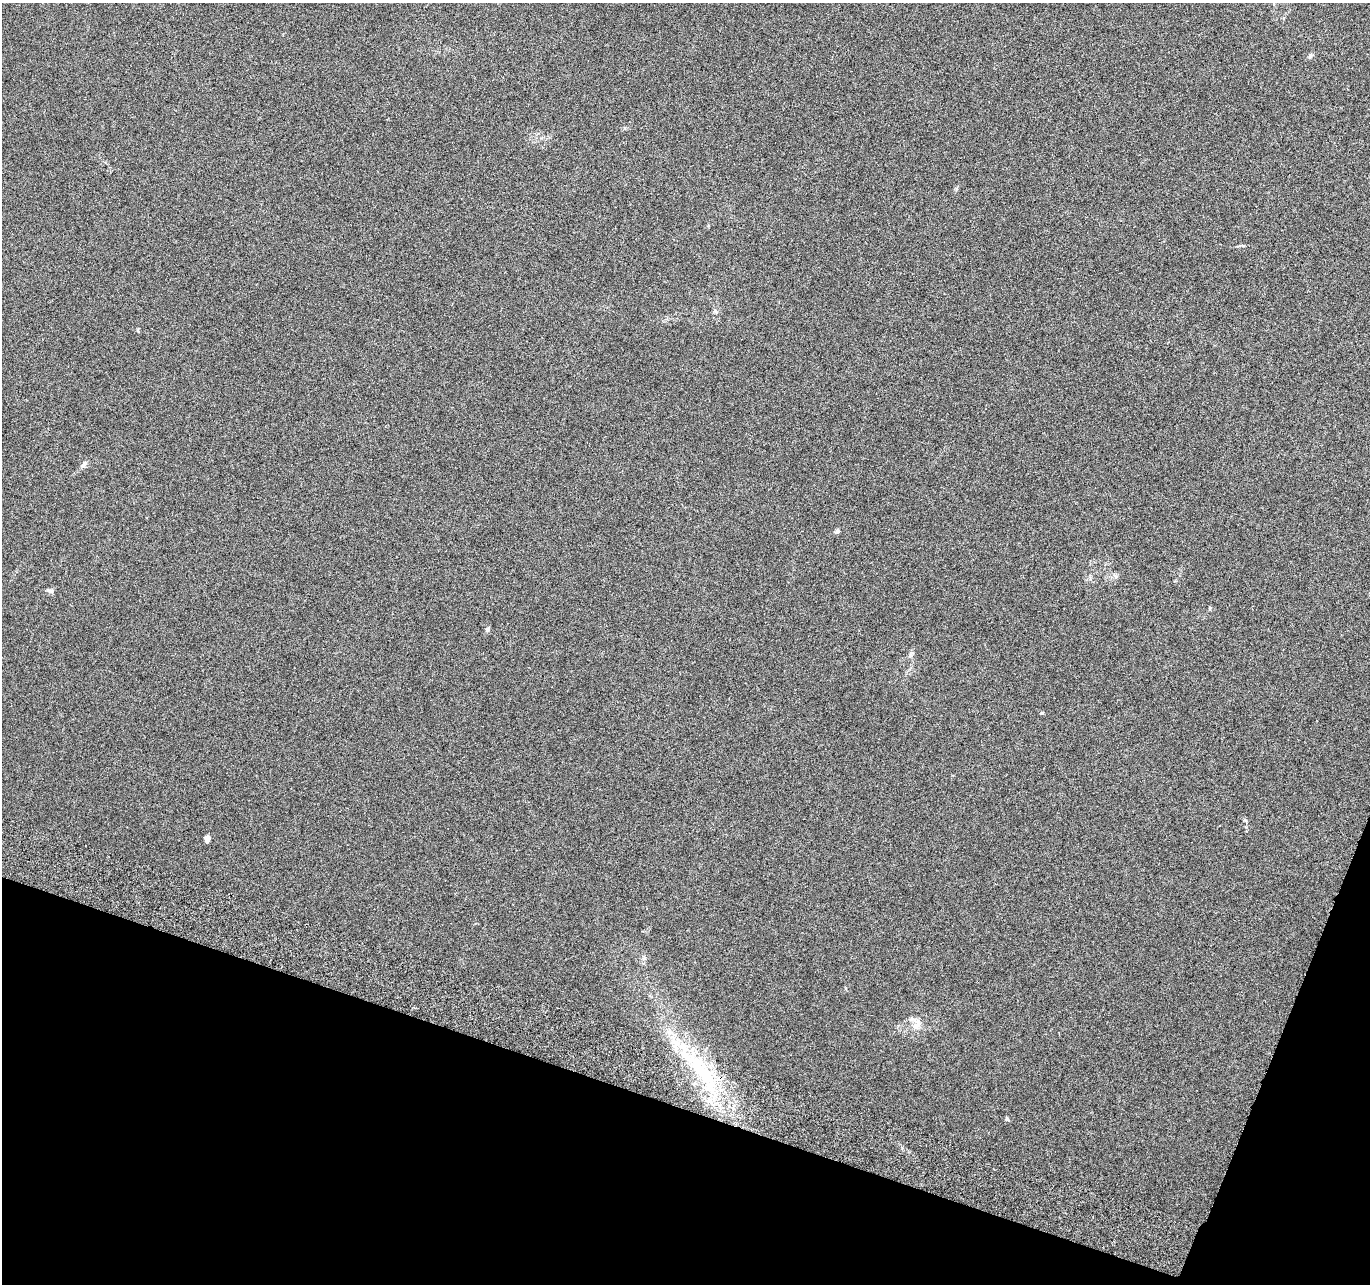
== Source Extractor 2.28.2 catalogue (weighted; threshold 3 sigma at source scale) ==
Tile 15 of 4 x 4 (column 3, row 4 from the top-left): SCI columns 2759-4126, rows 270-1551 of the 5526 x 5730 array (HDU 1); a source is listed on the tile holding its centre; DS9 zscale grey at full resolution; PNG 1372 x 1286 px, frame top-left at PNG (2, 3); no overlay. Shown black and unused: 16% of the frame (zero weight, under 3 of 6 exposures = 3% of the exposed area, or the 3 px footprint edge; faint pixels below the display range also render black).
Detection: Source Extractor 2.28.2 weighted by HDU 2 'WHT'; one run over the whole footprint, this tile lists its part. Background 0.02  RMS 0.0034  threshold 0.0141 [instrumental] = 3 sigma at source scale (4.09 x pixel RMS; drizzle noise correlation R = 1.36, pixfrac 0.8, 0.0396/0.0396 arcsec/px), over >= 5 px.
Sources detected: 15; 1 inside a brighter listed object's ellipse — not listed separately; the other 14 listed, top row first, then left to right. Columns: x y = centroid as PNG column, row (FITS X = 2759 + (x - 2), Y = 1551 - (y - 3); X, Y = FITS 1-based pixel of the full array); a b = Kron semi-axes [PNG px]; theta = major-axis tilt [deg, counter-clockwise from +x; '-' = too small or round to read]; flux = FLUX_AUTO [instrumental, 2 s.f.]
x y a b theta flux
1310 56 8 5 65 0.68
715 311 6 4 -70 0.46
84 464 10 6 51 1
837 531 6 5 - 0.79
51 591 9 5 -17 0.75
1210 608 5 5 - 0.38
487 629 6 5 - 0.73
1041 713 4 4 - 0.3
1245 820 7 4 -44 0.45
207 838 6 4 74 1.5
644 958 6 4 19 0.52
916 1026 11 11 - 2.5
702 1071 80 18 -50 33
1007 1119 6 5 - 0.45